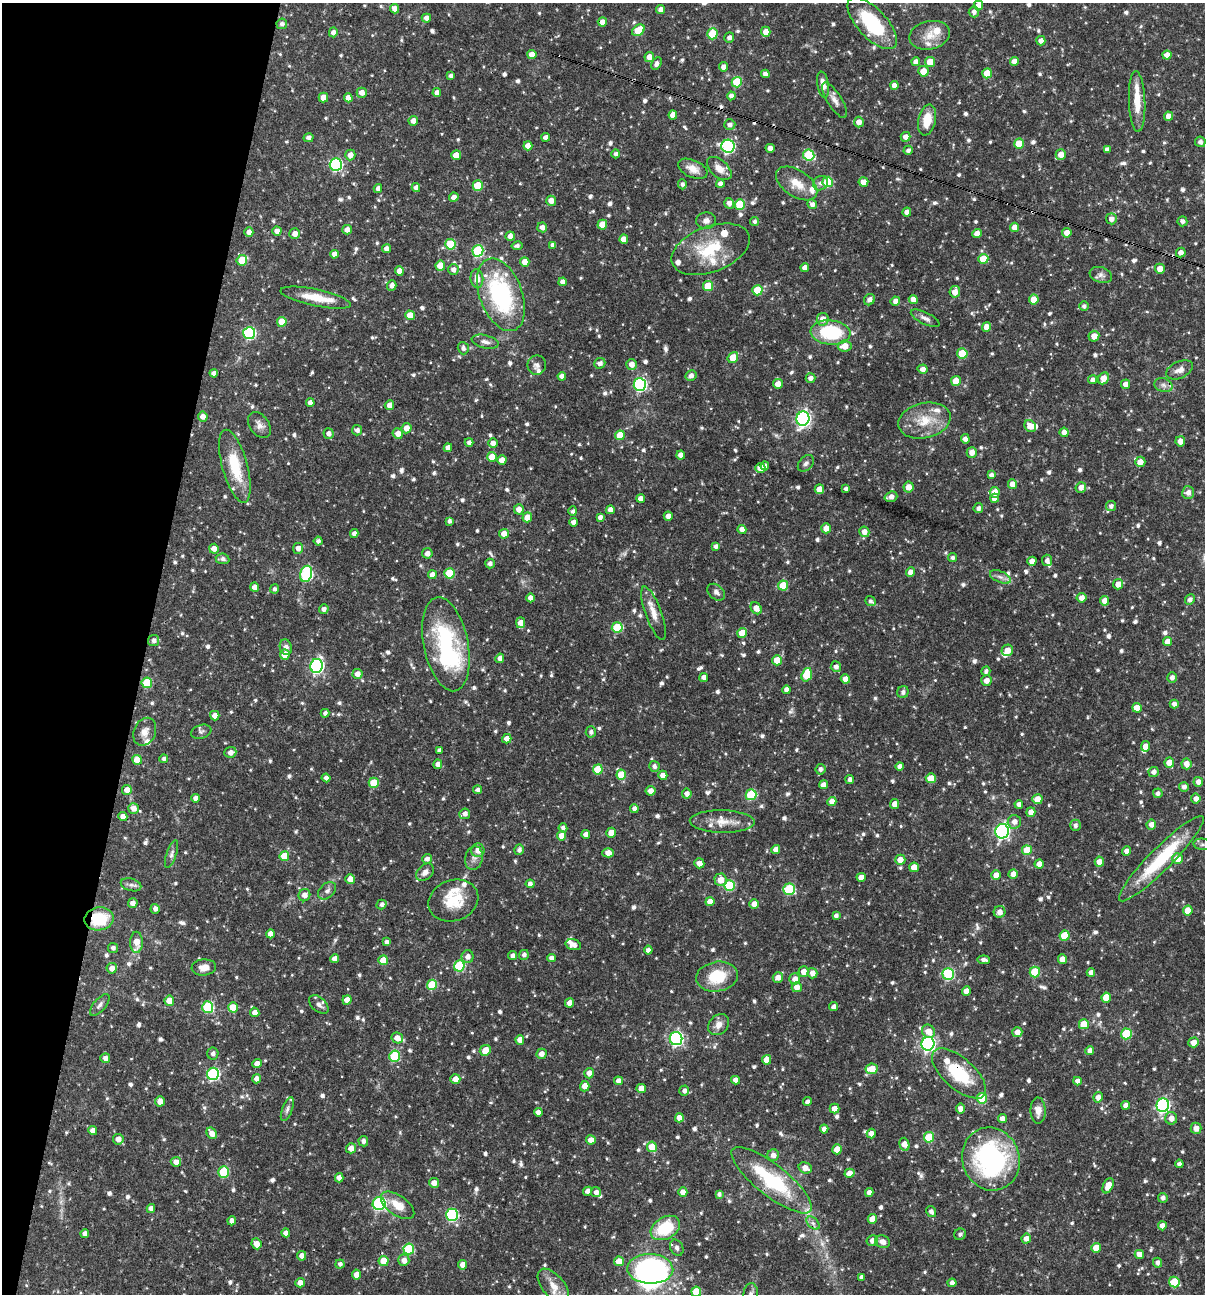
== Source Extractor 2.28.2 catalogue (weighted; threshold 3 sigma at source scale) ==
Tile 9 of 4 x 4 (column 1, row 3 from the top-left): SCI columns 250-1452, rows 1293-2584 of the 5186 x 5169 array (HDU 1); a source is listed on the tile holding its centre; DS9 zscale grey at full resolution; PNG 1207 x 1296 px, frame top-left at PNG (2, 3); each listed source drawn as its Kron ellipse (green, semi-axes under 4 px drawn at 4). Shown black and unused: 12% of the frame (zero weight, under 3 of 4 exposures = <1% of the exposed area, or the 3 px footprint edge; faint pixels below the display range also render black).
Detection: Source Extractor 2.28.2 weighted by HDU 2 'WHT'; one run over the whole footprint, this tile lists its part. Background 0.0662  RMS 0.0035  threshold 0.0158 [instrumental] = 3 sigma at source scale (4.5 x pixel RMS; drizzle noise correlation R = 1.50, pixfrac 1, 0.05/0.05 arcsec/px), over >= 5 px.
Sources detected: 956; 2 inside a brighter object's white glare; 3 cosmic-ray / hot-pixel residue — neither listed nor drawn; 26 inside a brighter listed object's ellipse — not listed separately; of the other 925, all 500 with FLUX_AUTO >= 1.02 (the completeness limit of this list) listed and drawn (425 fainter detections not listed), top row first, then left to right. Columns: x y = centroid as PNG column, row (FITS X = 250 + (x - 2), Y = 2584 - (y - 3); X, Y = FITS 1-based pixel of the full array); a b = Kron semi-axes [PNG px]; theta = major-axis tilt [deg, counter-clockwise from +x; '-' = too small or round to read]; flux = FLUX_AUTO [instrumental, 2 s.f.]
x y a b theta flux
978 5 5 5 - 2.3
394 9 5 4 - 2.3
661 10 4 4 - 2.1
974 12 5 5 - 1.3
426 18 4 4 - 2
602 22 4 4 - 2.3
872 23 32 14 -47 23
282 24 5 5 - 1.2
638 30 7 5 36 10
333 32 5 4 - 1.7
766 32 5 4 - 2.8
712 34 5 5 - 11
930 35 20 14 13 5.5
729 37 5 5 - 1.3
1041 41 5 4 - 1.7
532 54 4 4 - 2.9
1167 55 4 4 - 2.5
649 57 5 5 - 2.6
1014 61 4 4 - 2.5
916 62 4 4 - 2.2
930 62 5 5 - 4.2
656 64 7 4 60 1.3
723 67 4 4 - 2
923 71 5 5 - 4.2
987 73 5 5 - 6.8
765 74 4 4 - 1.5
451 76 4 4 - 1.5
737 82 5 5 - 15
823 85 13 5 -82 2.9
894 85 4 4 - 2.2
437 92 4 4 - 1.8
362 93 5 5 - 2.5
731 96 4 4 - 1.5
323 97 5 5 - 4.1
348 98 4 4 - 2.3
835 100 20 7 -58 2.4
1137 101 30 8 -88 6.9
673 115 4 4 - 3
1168 116 4 4 - 2.4
927 120 15 8 78 6.9
413 121 5 4 - 2.2
859 122 5 5 - 2.6
730 125 5 5 - 1.5
546 137 4 4 - 1.9
905 137 5 4 - 2.1
309 138 5 4 - 1.3
1200 142 5 5 - 1.3
1019 144 5 5 - 7.1
528 146 4 4 - 3.1
728 146 6 6 - 47
770 148 4 4 - 2.3
1107 149 4 4 - 1.4
908 150 5 4 - 1
616 154 4 4 - 1
1061 154 5 5 - 2.9
350 155 5 5 - 2.6
456 155 5 4 - 5.4
809 155 5 5 - 21
336 164 6 6 - 47
719 168 15 8 -42 3.3
693 169 16 8 -24 3.4
828 182 5 5 - 16
863 182 5 5 - 3
797 183 23 13 -34 6
820 183 8 6 38 1.4
682 184 5 4 - 1
720 184 4 4 - 1.8
478 186 5 5 - 11
378 188 4 4 - 1.3
416 188 4 4 - 1.9
454 197 5 4 - 2.4
551 201 5 5 - 2.4
729 203 5 5 - 1.8
740 204 5 5 - 15
812 204 5 4 - 1.6
907 212 4 4 - 2
1111 219 5 5 - 1.8
706 221 10 8 2 1.6
754 221 4 4 - 1.1
1182 221 5 5 - 1.1
602 225 5 5 - 5.3
542 227 5 5 - 1.8
1015 227 4 4 - 3.9
347 230 5 5 - 2.3
277 231 4 4 - 2.3
249 232 4 4 - 2
1067 233 5 5 - 2.6
295 234 5 5 - 2.2
977 234 5 4 - 2.7
510 236 4 4 - 2.3
624 239 5 4 - 2.7
450 244 5 5 - 17
553 245 4 4 - 1.9
517 246 5 4 - 1
387 249 4 4 - 1.8
711 249 41 22 21 17
478 251 6 5 - 27
1181 253 5 5 - 1.9
334 254 4 4 - 2
983 259 5 5 - 7.4
242 260 5 5 - 8.5
525 262 5 4 - 3.4
440 266 5 4 - 5.5
805 268 4 4 - 2.3
1160 269 5 5 - 3.3
453 270 5 5 - 1.8
399 271 4 4 - 3.2
1101 275 11 7 -18 1.6
477 279 9 6 -83 3.6
563 282 4 4 - 2.1
392 285 5 4 - 1.8
708 286 5 5 - 11
757 290 5 5 - 12
955 292 6 5 - 2.9
501 295 38 21 -70 44
316 298 36 8 -12 7.5
913 299 4 4 - 3
1034 299 5 5 - 5.4
869 300 6 5 - 1.8
895 301 5 4 - 1.9
1084 306 4 4 - 1.1
410 315 5 5 - 4.5
925 318 16 6 -26 1.7
823 319 6 6 - 2.8
282 322 5 5 - 8
987 327 5 4 - 3.5
831 332 20 12 -6 24
249 333 6 6 - 36
1094 336 5 5 - 2.7
485 342 14 6 -14 1.8
845 346 7 5 9 3.4
463 348 6 5 - 1.3
962 353 5 5 - 11
733 357 6 4 53 5.5
600 363 6 5 - 1.4
632 364 5 5 - 2.4
537 365 10 9 - 1.4
923 369 5 4 - 2
1179 370 14 8 25 2.7
214 373 4 4 - 1.5
562 376 4 4 - 1.9
691 376 6 5 - 1.7
810 378 5 4 - 1.6
1103 378 6 5 - 3.2
1093 380 4 4 - 1.4
956 381 5 5 - 6.2
778 384 5 5 - 2.8
1126 384 5 4 - 2.1
640 385 6 6 - 49
1163 385 9 6 -16 1.6
310 403 4 4 - 2
389 405 5 4 - 2.3
203 416 5 5 - 2
803 419 7 6 - 91
924 421 26 17 13 9.7
259 425 14 9 -55 2.2
1030 426 6 5 - 3.2
406 428 5 5 - 2.8
357 430 5 5 - 1.3
1064 432 5 4 - 2.2
329 433 5 5 - 1.7
398 434 5 5 - 2.5
620 435 5 5 - 7.4
965 439 5 4 - 1.9
1180 441 5 4 - 2.5
469 442 4 4 - 1.3
493 443 5 4 - 2.2
448 448 4 4 - 2
972 452 5 5 - 2.5
681 455 4 4 - 2.2
492 457 5 4 - 5.8
502 460 4 4 - 3.1
1140 462 5 5 - 2.8
806 463 9 6 47 1.2
235 466 37 12 -75 15
765 466 4 4 - 2.4
760 468 5 5 - 3.3
991 475 4 4 - 1.4
1012 484 5 4 - 3
908 487 5 5 - 3.1
1081 487 5 5 - 1.9
819 489 5 4 - 5
846 489 4 4 - 1.3
995 492 5 5 - 2.9
1188 493 6 6 - 1.9
891 497 6 5 - 1.9
995 498 4 4 - 2.6
641 499 4 4 - 2.4
1111 506 5 5 - 1.2
978 508 5 4 - 1.4
519 509 5 5 - 2.4
610 510 4 4 - 2.2
573 511 4 4 - 1.1
668 516 4 4 - 2.3
527 517 5 5 - 5.1
600 517 4 4 - 1.4
449 521 4 3 - 1.2
573 522 4 4 - 1.9
826 528 5 5 - 2.9
742 529 4 4 - 2.2
864 532 5 5 - 2.4
354 534 4 4 - 1.5
504 534 5 5 - 3.1
318 541 4 4 - 1.2
716 546 4 4 - 1.2
298 548 5 5 - 1.9
214 549 5 5 - 2.2
427 553 5 5 - 2
952 558 4 4 - 1
222 559 7 5 -8 1.4
1047 560 6 5 - 1.4
1032 561 4 4 - 2.7
490 563 5 4 - 1.4
910 572 5 4 - 2.3
449 573 5 5 - 11
306 574 8 6 73 41
432 575 4 4 - 2.7
1000 577 11 5 -24 1.5
1118 584 5 5 - 3.4
783 586 5 5 - 11
254 587 4 4 - 2.6
274 589 4 4 - 1
716 592 10 7 -42 1.4
530 598 4 4 - 2.4
1082 598 5 5 - 2.4
1190 600 5 5 - 1.4
870 601 5 4 - 1.1
1104 601 5 4 - 2.6
756 608 6 5 - 2.9
324 609 4 4 - 1.5
654 613 28 8 -70 4.2
521 623 5 4 - 3.2
617 627 5 5 - 15
742 633 5 5 - 6.4
154 640 6 5 - 1.6
1167 641 4 4 - 2.4
446 644 48 22 -79 39
286 647 8 6 -72 1.6
1007 650 6 5 - 3.1
285 654 5 5 - 4.4
500 658 5 4 - 1.6
777 660 5 5 - 5
317 666 7 6 - 66
836 667 5 5 - 1.6
986 671 5 4 - 1.1
357 674 5 5 - 2.4
807 675 7 5 72 12
704 677 4 4 - 1.7
1172 677 5 5 - 1.5
845 679 5 4 - 2.6
986 681 5 5 - 2.5
147 683 5 5 - 13
786 690 4 4 - 1.6
903 692 6 5 - 1.2
1174 704 5 4 - 1.7
1137 708 5 4 - 3.4
325 713 4 4 - 1.3
215 716 5 4 - 2.8
145 732 14 11 65 2.9
201 732 10 6 18 1.1
591 732 5 5 - 1.1
507 739 5 4 - 2.5
1145 746 5 4 - 3
439 750 4 4 - 1.1
230 752 6 5 - 1.9
164 759 4 4 - 1.1
137 760 5 4 - 5.3
1169 763 5 5 - 4.8
438 764 5 4 - 1.9
1186 764 5 5 - 2.6
654 766 5 5 - 1.3
900 766 4 4 - 1.5
598 769 5 5 - 9.6
820 769 5 5 - 1.3
1154 772 5 5 - 1.6
621 775 5 5 - 8.2
663 775 4 4 - 3.3
326 778 4 4 - 1.6
931 778 5 5 - 6
850 780 4 3 - 1.3
1198 782 5 5 - 2
374 783 5 5 - 8
823 785 4 4 - 2.2
1184 787 5 5 - 1.4
127 790 5 5 - 2.7
477 790 4 4 - 1.1
651 791 5 5 - 2.4
1158 793 5 4 - 1.1
687 794 5 5 - 1.7
751 795 5 5 - 20
196 798 4 4 - 2.4
1037 799 5 5 - 4.2
1196 799 5 5 - 1.9
832 801 4 4 - 3.2
895 804 5 4 - 3.1
1019 804 4 4 - 1.6
134 808 5 5 - 2.3
634 809 4 4 - 1.4
1031 812 5 4 - 2.3
465 814 5 5 - 1.7
123 816 4 4 - 2.6
722 821 32 11 -2 5.9
1014 822 7 7 - 2.2
1151 824 5 5 - 2.2
1075 825 5 5 - 1.3
563 828 4 4 - 1.2
1002 831 7 6 - 75
611 833 5 4 - 4.5
586 835 4 4 - 2.1
561 836 5 4 - 3.3
1202 844 9 5 -5 1.1
478 850 7 6 - 2.7
519 850 5 5 - 1.2
776 850 4 4 - 2.5
1027 850 5 5 - 8.3
1127 851 5 4 - 2.1
608 853 6 4 3 2.7
172 854 14 5 71 1.2
284 856 5 5 - 6.6
474 858 12 9 77 2
427 859 5 4 - 1.4
1161 859 59 11 45 23
1177 859 5 5 - 3.9
900 860 5 5 - 3.2
1099 862 5 4 - 2.8
699 863 5 5 - 2.5
1039 864 4 4 - 2.5
914 867 5 4 - 4.1
425 872 10 7 43 2
1013 874 4 4 - 2.1
996 875 5 5 - 3.3
861 877 4 4 - 3
350 879 5 5 - 2.9
720 880 6 6 - 3.6
530 884 4 4 - 1.3
131 885 10 6 -17 1.3
729 885 5 5 - 22
789 889 6 5 - 23
327 891 10 7 43 1.6
304 895 6 5 - 2.3
453 901 25 20 20 11
710 902 4 4 - 3.3
133 903 5 5 - 2
381 904 5 4 - 1.3
754 904 5 4 - 2.6
155 909 5 4 - 1.4
1188 910 5 5 - 5.6
1000 912 6 5 - 2.1
836 916 4 4 - 1.3
99 919 15 11 10 14
271 934 4 4 - 3.3
1065 936 5 5 - 10
136 942 10 6 89 4.8
386 942 4 4 - 1.3
573 945 8 5 -15 2.2
113 948 5 5 - 1.2
648 950 4 4 - 1.6
524 955 5 4 - 1.2
513 956 4 4 - 1.6
467 957 6 6 - 1.9
551 958 4 4 - 1.6
335 959 4 4 - 2.5
1063 959 5 4 - 3.1
383 960 5 4 - 5.5
984 960 6 4 -7 1.3
459 966 5 5 - 24
204 967 12 8 5 3
112 968 5 5 - 2.4
803 971 5 5 - 2.6
1035 972 5 5 - 12
812 973 5 5 - 2.2
1091 973 4 4 - 2.1
948 974 6 5 - 32
717 977 21 14 9 13
778 977 5 5 - 2.4
795 979 5 5 - 2.5
432 985 5 5 - 13
797 987 5 5 - 2.6
966 991 4 4 - 2.8
1106 997 5 5 - 6.1
347 1000 5 4 - 3.2
169 1001 5 5 - 4.3
570 1003 4 4 - 2.9
319 1004 11 7 -41 1.4
100 1005 13 6 50 1.4
208 1007 6 5 - 26
233 1007 5 5 - 5.9
834 1007 4 4 - 1.7
255 1012 5 4 - 2.1
1084 1024 5 5 - 7.1
719 1025 12 9 44 2.6
928 1031 7 6 - 3.5
1017 1032 5 5 - 2.5
1126 1034 5 5 - 16
397 1038 6 5 - 2.6
676 1039 6 6 - 69
520 1040 5 4 - 3.1
1194 1042 5 5 - 2.7
928 1044 7 6 - 83
485 1050 6 5 - 4.5
1090 1050 4 4 - 1.9
213 1053 6 5 - 1.2
541 1054 5 5 - 2.2
394 1056 5 5 - 21
105 1058 5 5 - 1.7
767 1060 5 4 - 3.9
257 1064 5 4 - 2.7
872 1069 6 5 - 5.3
589 1073 5 5 - 2.5
959 1073 33 15 -42 19
213 1074 6 6 - 43
257 1079 4 4 - 2.3
455 1079 5 5 - 2.5
736 1080 4 4 - 2
618 1081 4 4 - 2
1078 1081 4 4 - 1.7
585 1086 5 4 - 2.7
641 1088 4 4 - 2.7
684 1091 5 4 - 1.6
1098 1097 5 4 - 2.1
982 1098 5 5 - 16
160 1101 5 5 - 2.7
807 1102 4 4 - 1.3
1126 1105 4 4 - 1.9
1163 1105 7 6 - 66
287 1109 12 5 69 1.2
834 1109 5 4 - 3
960 1109 5 4 - 2.2
1038 1110 13 7 -89 2.9
538 1112 4 4 - 2
679 1118 4 4 - 3.6
1171 1118 6 6 - 2.4
1002 1119 4 4 - 2.2
1196 1128 5 5 - 2.5
824 1129 4 4 - 2.2
93 1131 4 4 - 2.2
212 1133 6 4 -58 2.7
871 1134 5 4 - 2.3
929 1137 5 5 - 13
118 1139 5 5 - 2.4
591 1140 5 4 - 2.5
363 1141 5 5 - 1.3
904 1144 7 5 -73 2.8
652 1147 5 5 - 7
351 1148 5 5 - 2.7
837 1149 5 4 - 5.3
773 1155 6 5 - 1.9
991 1159 32 28 -72 59
176 1162 5 5 - 2.2
1179 1164 4 4 - 1.3
805 1168 7 5 -19 2.9
224 1172 5 5 - 18
849 1173 5 4 - 2.5
339 1178 5 4 - 2.1
772 1180 50 15 -38 30
434 1183 5 5 - 2.5
1108 1186 8 5 64 4.5
588 1191 4 4 - 2.2
596 1192 5 5 - 1.5
683 1192 5 4 - 2.7
869 1193 4 4 - 2.1
719 1194 4 4 - 1
1163 1198 5 5 - 1.4
379 1204 6 6 - 44
398 1205 19 10 -35 6
151 1208 4 4 - 1.7
931 1211 6 5 - 1.3
452 1215 6 6 - 35
872 1219 5 4 - 3.2
232 1221 4 4 - 2
813 1223 8 5 -45 1.1
1162 1226 4 4 - 2.5
665 1228 16 11 29 14
286 1233 4 4 - 2.3
85 1234 4 4 - 1.9
960 1234 6 5 - 1.1
1026 1238 5 4 - 2.3
872 1240 6 5 - 2.4
883 1242 7 6 - 2.3
256 1244 5 5 - 2.9
677 1248 8 6 -64 1
1096 1248 5 4 - 5.6
409 1249 5 5 - 18
1139 1254 4 4 - 3.2
302 1256 5 4 - 2
404 1260 6 5 - 2.5
384 1261 5 5 - 6.8
619 1261 5 5 - 4.2
1158 1263 5 4 - 1.5
340 1264 4 4 - 1.1
462 1265 5 4 - 2.5
650 1269 23 15 -2 48
356 1274 5 4 - 2.4
862 1277 4 4 - 1.4
1174 1282 5 5 - 9.7
300 1283 5 4 - 2.5
952 1283 4 4 - 1.5
553 1286 20 11 -50 5
696 1292 5 5 - 6.8
751 1294 11 7 86 1.3
Overlapping masked pixels (flux is a lower limit): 5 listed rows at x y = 1163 385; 803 419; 99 919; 959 1073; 772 1180
Isophote crosses this tile's border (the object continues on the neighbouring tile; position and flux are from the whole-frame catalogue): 4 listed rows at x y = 1202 844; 1161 859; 696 1292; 751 1294